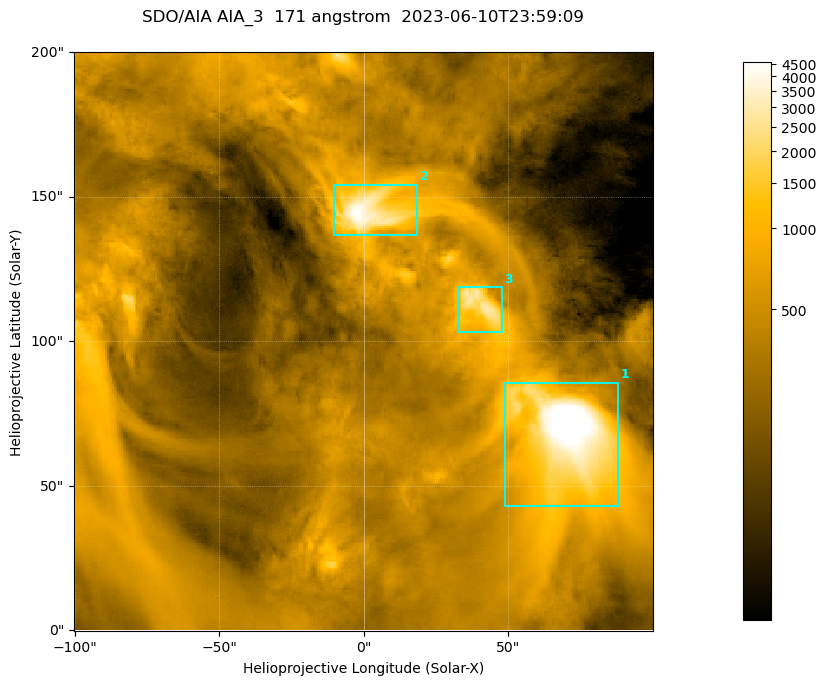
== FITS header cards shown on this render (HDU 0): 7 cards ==
TELESCOP= 'SDO/AIA '
INSTRUME= 'AIA_3   '
WAVELNTH=                  171
WAVEUNIT= 'angstrom'
DATE-OBS= '2023-06-10T23:59:09.350'
CTYPE1  = 'HPLN-TAN'
CTYPE2  = 'HPLT-TAN'

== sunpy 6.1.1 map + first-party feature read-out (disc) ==
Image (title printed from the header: SDO/AIA AIA_3  171 angstrom  2023-06-10T23:59:09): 334 x 334 px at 0.599 arcsec/px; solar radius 945 arcsec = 1577 px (partial field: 1.4% of the solar disc is inside the frame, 100% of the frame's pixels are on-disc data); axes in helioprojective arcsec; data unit not stated in the header (colour bar unlabelled)
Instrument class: DISC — disc imager (sunpy class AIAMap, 171 A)
Bright regions (active regions / flare kernels): reference = the on-disc median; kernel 3 px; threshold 5 sigma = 1108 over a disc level ~360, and >= 1.15x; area >= 111 px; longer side >= 4 px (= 2.4 arcsec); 3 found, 3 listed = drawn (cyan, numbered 1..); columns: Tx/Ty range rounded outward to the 2 arcsec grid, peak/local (2 s.f.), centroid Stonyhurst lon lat
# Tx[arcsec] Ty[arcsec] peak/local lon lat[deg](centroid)
1 48..88 42..86 17 +4 +4
2 -12..20 136..154 13 +0 +9
3 32..48 102..120 8.2 +2 +7